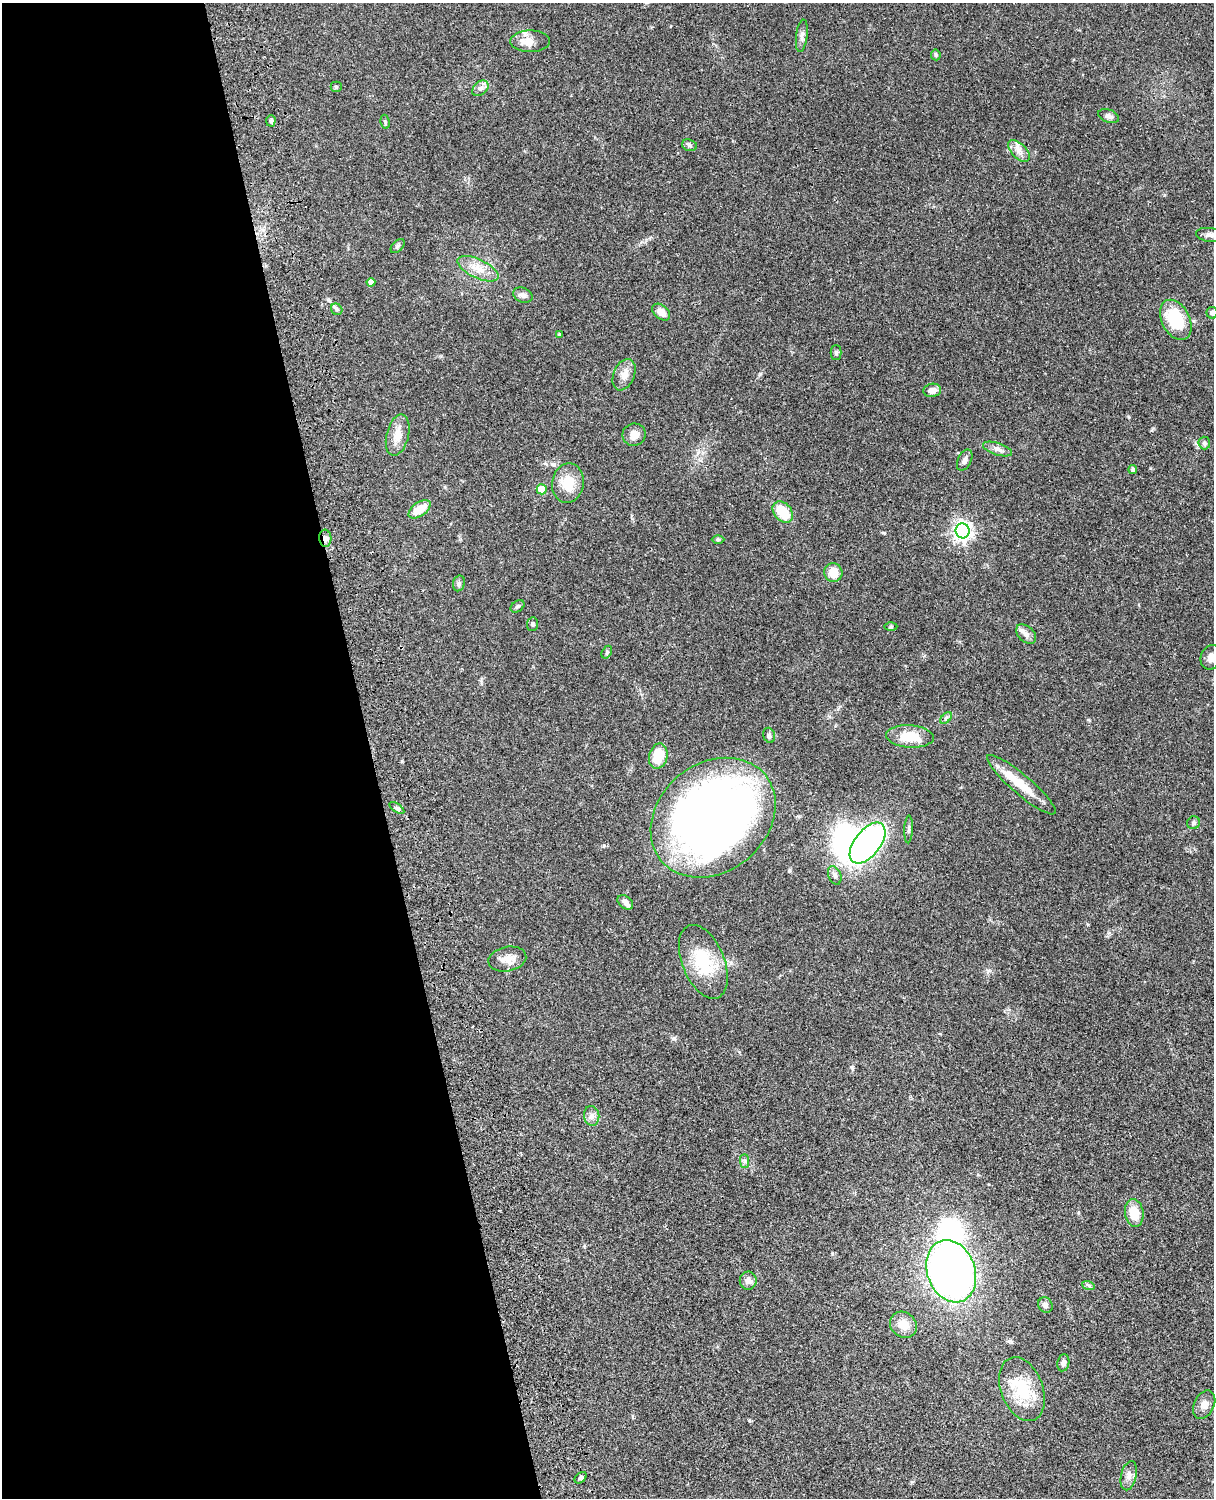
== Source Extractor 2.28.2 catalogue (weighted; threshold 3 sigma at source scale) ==
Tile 5 of 4 x 3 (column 1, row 2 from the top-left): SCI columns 121-1332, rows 1773-3268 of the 5087 x 4927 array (HDU 1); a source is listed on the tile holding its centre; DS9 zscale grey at full resolution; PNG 1216 x 1500 px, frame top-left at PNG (2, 3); each listed source drawn as its Kron ellipse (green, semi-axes under 4 px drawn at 4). Shown black and unused: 31% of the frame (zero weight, under 3 of 4 exposures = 6% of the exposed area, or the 3 px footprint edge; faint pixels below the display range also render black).
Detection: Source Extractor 2.28.2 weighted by HDU 2 'WHT'; one run over the whole footprint, this tile lists its part. Background 0.0886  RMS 0.0062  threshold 0.0277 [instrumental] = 3 sigma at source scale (4.5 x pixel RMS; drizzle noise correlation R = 1.50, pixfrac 1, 0.05/0.05 arcsec/px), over >= 5 px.
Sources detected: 76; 2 inside a brighter object's white glare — neither listed nor drawn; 3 inside a brighter listed object's ellipse — not listed separately; the other 71 listed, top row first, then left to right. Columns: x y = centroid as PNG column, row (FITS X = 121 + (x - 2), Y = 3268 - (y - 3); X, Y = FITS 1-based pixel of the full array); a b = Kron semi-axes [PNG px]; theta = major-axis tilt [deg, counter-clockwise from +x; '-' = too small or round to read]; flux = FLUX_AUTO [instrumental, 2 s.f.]
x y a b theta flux
802 36 16 5 83 2.8
530 41 20 11 0 5.8
936 55 5 5 - 0.79
336 87 5 5 - 0.75
480 88 9 6 40 2.2
1109 116 11 6 -18 2.2
271 121 6 4 85 1.4
385 122 7 4 -82 0.95
689 145 8 5 -18 1.3
1019 151 13 7 -45 4.1
1210 235 14 7 -8 3.1
398 246 8 5 47 1.2
478 269 22 9 -25 8.2
371 282 4 4 - 2.9
523 295 10 7 -22 2.5
337 309 6 5 - 1
661 312 10 7 -40 4.9
1212 313 6 5 - 1.9
1176 320 21 14 -62 30
559 334 4 3 - 0.54
836 352 7 5 -90 1.1
624 375 16 10 68 5.5
932 390 9 6 9 4.1
398 435 21 11 76 7.9
634 435 11 11 - 4.9
1204 443 6 6 - 1.2
997 449 15 6 -18 3
965 460 11 6 63 2.5
1133 469 4 4 - 1.2
568 483 20 16 80 13
542 489 5 5 - 14
420 509 12 7 35 10
783 512 12 8 -48 16
962 531 7 7 - 270
325 538 8 6 -84 2.8
718 539 6 4 0 0.82
833 573 9 9 - 8.3
459 583 8 6 76 1.5
517 606 7 5 37 1.3
533 624 7 5 84 1.2
891 627 6 4 0 0.84
1026 634 11 7 -45 3
607 652 7 4 61 1
1211 657 12 10 67 4.1
946 718 7 4 45 1.1
769 735 8 5 -73 1.2
910 736 24 11 -3 14
658 756 13 9 76 13
1021 785 44 10 -40 15
397 808 8 4 -35 1.2
713 818 67 54 39 510
1194 823 6 6 - 1.4
909 829 14 4 88 1.5
868 843 24 13 52 190
835 875 10 6 -67 2.1
625 902 9 6 -40 2.9
507 959 19 12 12 6.2
703 962 39 21 -68 28
592 1116 10 7 -81 2.8
745 1161 7 4 -90 1.3
1134 1213 14 9 -82 11
951 1271 32 24 -70 390
748 1281 9 8 - 2.9
1088 1285 6 4 -19 1.1
1045 1305 8 7 - 2.1
903 1325 14 12 -37 8.1
1063 1363 8 6 80 2.3
1022 1389 33 21 -69 26
1204 1405 15 10 65 4.2
1129 1476 15 7 76 3.5
581 1478 7 4 40 1.1
Overlapping masked pixels (flux is a lower limit): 1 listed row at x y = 325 538
Isophote crosses this tile's border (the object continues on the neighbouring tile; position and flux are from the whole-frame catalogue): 3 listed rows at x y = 1210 235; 1212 313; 1211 657
Unlisted compact peaks at least as high as the median listed source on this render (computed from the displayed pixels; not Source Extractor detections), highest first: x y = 674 1038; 604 845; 884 533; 832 1254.